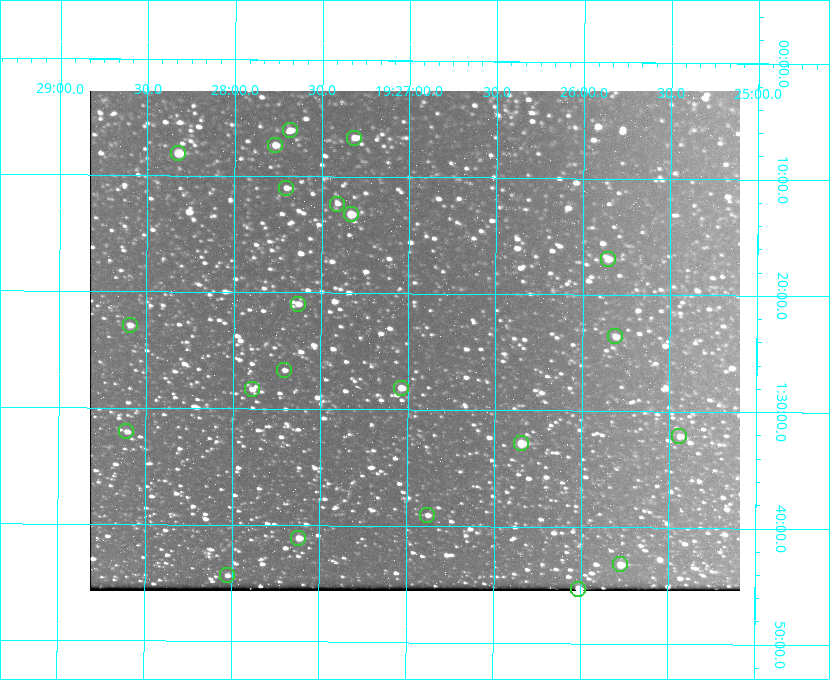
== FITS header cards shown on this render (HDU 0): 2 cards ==
NAXIS1  =                  650 / Width of table row in bytes
NAXIS2  =                  500 / Number of rows in table

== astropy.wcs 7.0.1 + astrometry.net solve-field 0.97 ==
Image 650 x 500 px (HDU 0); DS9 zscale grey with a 90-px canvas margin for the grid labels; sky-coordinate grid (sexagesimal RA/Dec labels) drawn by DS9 from the SOLVED WCS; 22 Tycho-2 reference stars matched to detected sources circled (green)
Header WCS: none
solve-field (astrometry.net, Tycho-2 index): SOLVED blind (the file carries no WCS)
Solved WCS: RA---TAN-SIP/DEC--TAN-SIP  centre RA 19:26:58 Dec +01:24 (291.74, +1.40 deg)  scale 5.16 arcsec/px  FOV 55.9' x 43.0'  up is +180 deg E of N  parity flipped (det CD > 0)
(file carries no celestial WCS; the grid is the blind solution)
Tycho-2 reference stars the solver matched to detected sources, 22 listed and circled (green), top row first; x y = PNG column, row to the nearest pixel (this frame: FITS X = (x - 90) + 1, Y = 500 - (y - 91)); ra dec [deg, ICRS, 3 dp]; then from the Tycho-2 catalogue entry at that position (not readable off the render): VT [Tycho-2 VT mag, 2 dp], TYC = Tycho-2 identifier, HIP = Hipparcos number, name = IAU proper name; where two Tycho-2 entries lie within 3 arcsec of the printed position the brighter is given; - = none
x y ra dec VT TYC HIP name
290 130 291.921 +1.101 10.89 465-1942-1 - -
354 138 291.829 +1.111 10.78 465-2030-1 - -
275 145 291.942 +1.122 10.76 465-1161-1 - -
178 153 292.081 +1.135 10.24 465-979-1 - -
286 188 291.926 +1.184 11.49 465-1994-1 - -
337 204 291.853 +1.206 11.17 465-1444-1 - -
351 214 291.833 +1.221 9.77 465-1968-1 - -
608 259 291.465 +1.282 11.06 465-140-1 - -
298 304 291.908 +1.350 10.94 465-1840-1 - -
130 325 292.148 +1.381 10.77 465-611-1 - -
615 336 291.453 +1.393 11.17 465-261-1 - -
284 370 291.927 +1.444 11.17 465-873-1 - -
401 388 291.759 +1.468 10.00 465-530-1 - -
252 389 291.973 +1.472 10.69 465-577-1 - -
126 431 292.152 +1.534 10.91 465-857-1 - -
679 436 291.360 +1.535 11.71 465-397-1 - -
521 443 291.587 +1.547 9.51 465-596-1 - -
427 515 291.720 +1.651 11.47 465-675-1 - -
298 538 291.905 +1.685 9.70 465-808-1 - -
620 564 291.444 +1.720 9.41 465-672-1 - -
227 575 292.007 +1.739 11.52 465-518-1 - -
578 589 291.503 +1.755 8.74 465-340-1 - -